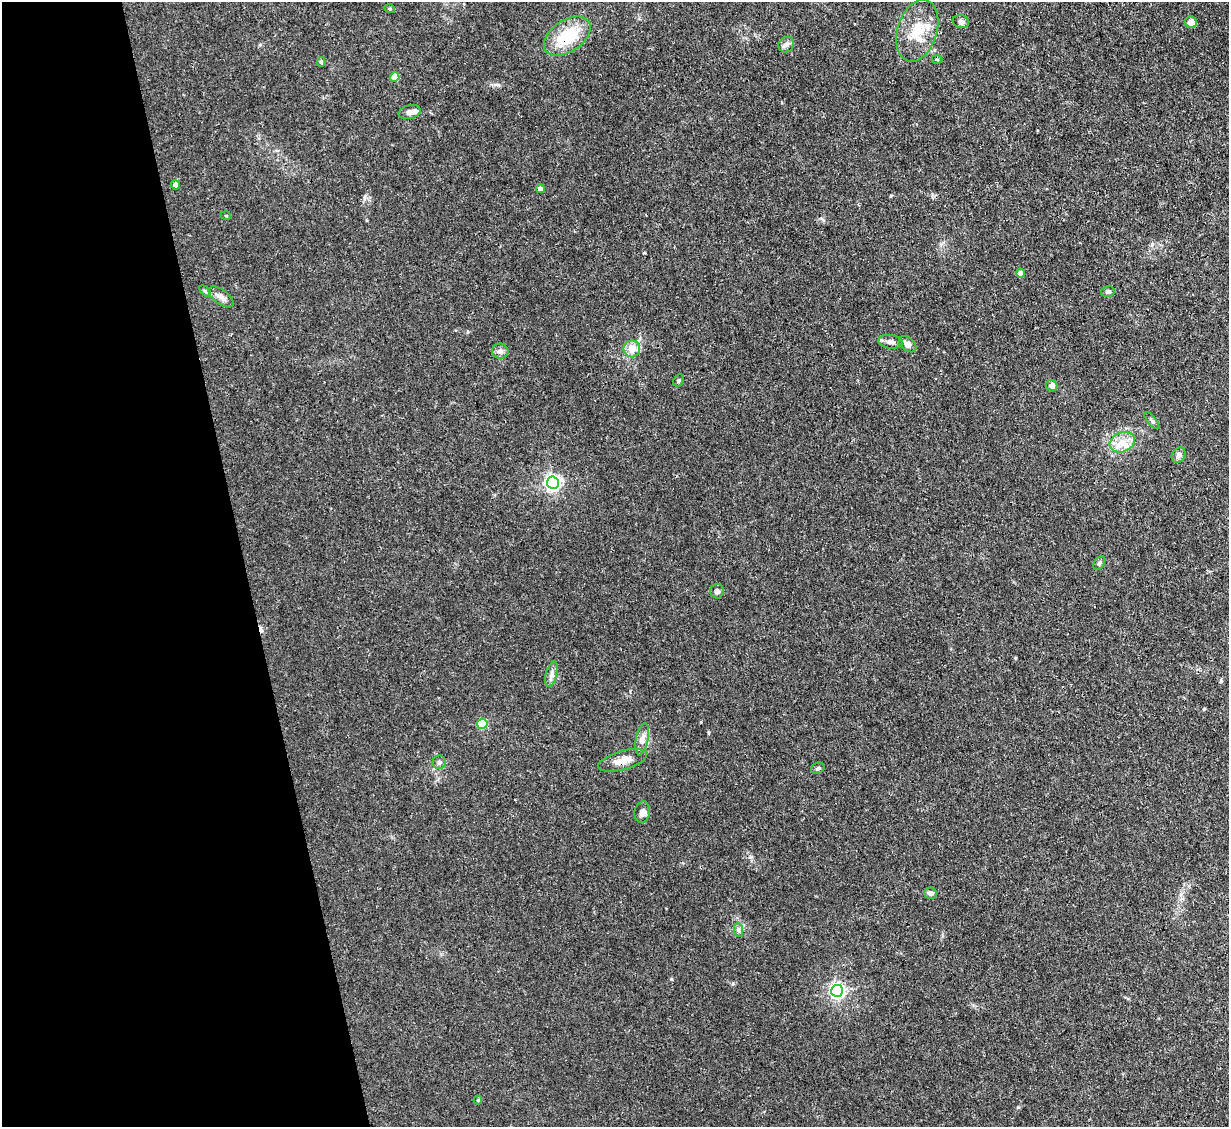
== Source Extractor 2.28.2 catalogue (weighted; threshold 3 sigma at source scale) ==
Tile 5 of 4 x 4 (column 1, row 2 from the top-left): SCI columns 1-1227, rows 2501-3625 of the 4909 x 4883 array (HDU 1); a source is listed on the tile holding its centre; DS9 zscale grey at full resolution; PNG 1231 x 1129 px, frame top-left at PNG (2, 2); each listed source drawn as its Kron ellipse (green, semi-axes under 4 px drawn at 4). Shown black and unused: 20% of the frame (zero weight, under 3 of 4 exposures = <1% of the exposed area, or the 3 px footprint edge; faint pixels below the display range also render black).
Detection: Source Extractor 2.28.2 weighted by HDU 2 'WHT'; one run over the whole footprint, this tile lists its part. Background 0.0355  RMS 0.003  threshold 0.0133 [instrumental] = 3 sigma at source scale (4.5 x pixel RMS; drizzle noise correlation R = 1.50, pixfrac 1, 0.05/0.05 arcsec/px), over >= 5 px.
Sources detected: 43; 1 cosmic-ray / hot-pixel residue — neither listed nor drawn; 2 inside a brighter listed object's ellipse — not listed separately; the other 40 listed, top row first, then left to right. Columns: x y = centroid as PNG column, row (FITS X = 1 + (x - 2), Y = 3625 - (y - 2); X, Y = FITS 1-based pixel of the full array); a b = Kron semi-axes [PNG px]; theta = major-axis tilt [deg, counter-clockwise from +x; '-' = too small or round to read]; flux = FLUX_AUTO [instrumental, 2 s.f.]
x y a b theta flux
390 9 5 3 - 0.3
961 22 8 6 -13 1
1191 22 6 6 - 2.3
917 31 32 19 72 9
567 36 26 16 34 13
786 44 8 7 - 1.1
937 59 5 3 - 0.32
321 62 5 4 - 0.48
395 77 4 4 - 5.7
410 112 11 7 13 1.4
175 185 4 4 - 1.6
540 189 4 4 - 1.4
226 216 5 3 - 0.24
1020 273 4 4 - 1.9
205 291 7 4 -44 0.44
1108 292 7 5 14 0.7
221 297 15 7 -37 1.6
890 342 12 7 -7 1.4
908 344 10 6 -40 1.5
632 349 8 8 - 3.9
500 351 8 7 - 1.3
678 380 6 4 60 0.46
1052 386 6 5 - 1.5
1152 421 10 3 -50 0.55
1122 442 13 9 23 3.4
1179 455 8 6 60 1.2
553 483 6 6 - 95
1099 563 7 5 59 0.58
717 591 7 6 - 0.84
551 674 13 5 75 1.2
482 724 5 5 - 16
642 739 16 6 79 1.7
623 760 25 9 16 3
439 762 7 6 - 0.9
818 768 7 5 28 0.58
642 812 11 7 81 1.3
931 893 6 5 - 1.1
738 930 7 4 -89 0.63
837 991 6 6 - 87
478 1100 4 4 - 0.27
Overlapping masked pixels (flux is a lower limit): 2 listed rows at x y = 567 36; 623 760